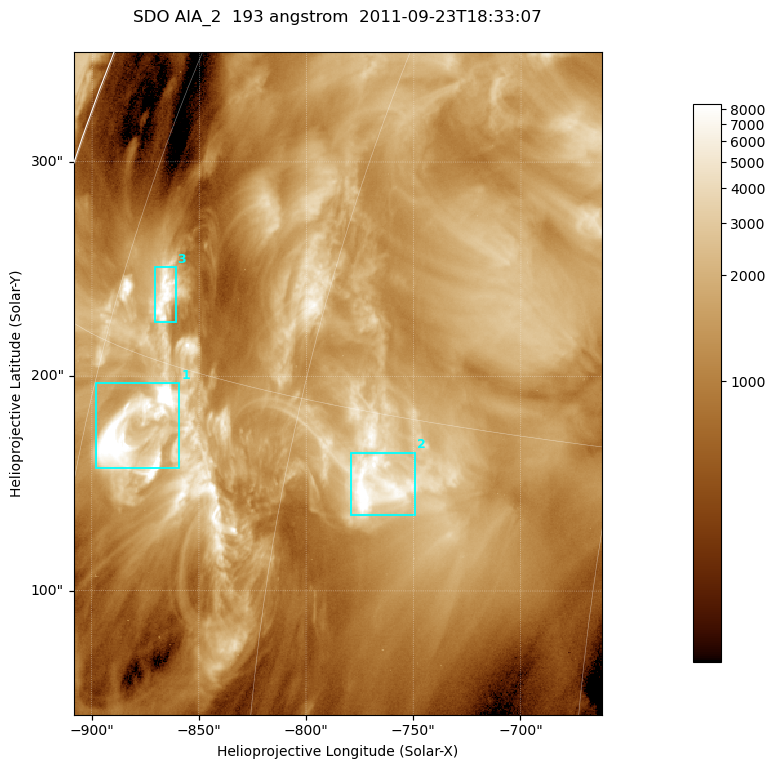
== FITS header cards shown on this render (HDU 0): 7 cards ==
TELESCOP= 'SDO     '           /
INSTRUME= 'AIA_2   '           /
WAVELNTH=                  193 /
WAVEUNIT= 'angstrom'           /
DATE-OBS= '2011-09-23T18:33:07.84' /
CTYPE1  = 'HPLN-TAN'           /
CTYPE2  = 'HPLT-TAN'           /

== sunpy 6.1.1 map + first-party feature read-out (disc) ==
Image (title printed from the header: SDO AIA_2  193 angstrom  2011-09-23T18:33:07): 410 x 514 px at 0.601 arcsec/px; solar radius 957 arcsec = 1592 px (partial field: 2.6% of the solar disc is inside the frame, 99% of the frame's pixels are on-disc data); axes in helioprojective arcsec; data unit not stated in the header (colour bar unlabelled)
Pointing: header CRPIX1/2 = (2043.81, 2047.21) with CRVAL1/2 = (0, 0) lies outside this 410 x 514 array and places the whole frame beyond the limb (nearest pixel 1.41 R_sun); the SolarSoft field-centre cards XCEN/YCEN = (-785.3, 196.7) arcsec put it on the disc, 1312 arcsec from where CRPIX/CRVAL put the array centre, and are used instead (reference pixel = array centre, CRVAL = XCEN/YCEN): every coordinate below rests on XCEN/YCEN
Orientation: roll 0.0564 deg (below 1 deg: not rotated)
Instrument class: DISC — disc imager (sunpy class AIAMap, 193 A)
Bright regions (active regions / flare kernels): reference = the on-disc median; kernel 3 px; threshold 5 sigma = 3590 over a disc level ~1288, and >= 1.15x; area >= 210 px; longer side >= 5 px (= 3 arcsec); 3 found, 3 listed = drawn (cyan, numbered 1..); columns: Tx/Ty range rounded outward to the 2 arcsec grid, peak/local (2 s.f.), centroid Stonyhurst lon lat
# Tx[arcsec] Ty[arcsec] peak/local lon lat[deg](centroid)
1 -898..-858 156..198 11 -71 +13
2 -780..-748 134..166 8.4 -55 +13
3 -872..-860 224..252 6.5 -71 +17